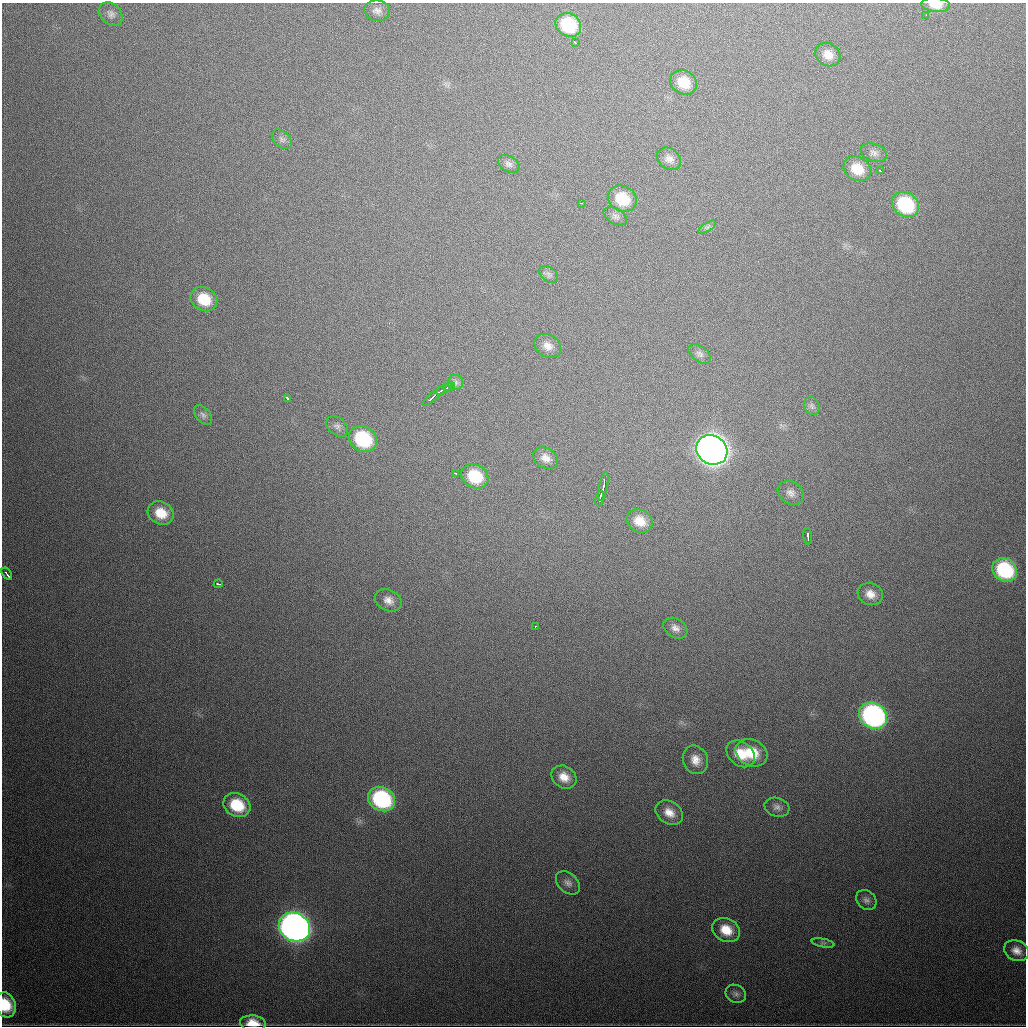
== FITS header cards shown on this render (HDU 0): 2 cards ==
NAXIS1  =                 1024
NAXIS2  =                 1024

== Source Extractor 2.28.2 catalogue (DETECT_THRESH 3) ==
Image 1024 x 1024 px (HDU 0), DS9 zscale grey, 1 PNG px = 1 image px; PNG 1028 x 1028 px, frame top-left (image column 1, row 1024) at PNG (2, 3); each listed source drawn as its Kron ellipse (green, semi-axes under 4 px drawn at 4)
Background 586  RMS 19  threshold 56.7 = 3 sigma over >= 5 px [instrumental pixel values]
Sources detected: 67; all 67 listed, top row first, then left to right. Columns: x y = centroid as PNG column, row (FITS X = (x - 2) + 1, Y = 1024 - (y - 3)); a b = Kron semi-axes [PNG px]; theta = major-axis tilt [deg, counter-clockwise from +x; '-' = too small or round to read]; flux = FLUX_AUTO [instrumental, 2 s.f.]
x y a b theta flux
936 5 14 7 -4 1.5e+04
377 11 13 10 -8 7.6e+03
111 14 13 10 -45 6.8e+03
926 15 3 2 - 2.4e+03
568 25 13 11 -33 6.8e+04
575 42 3 2 - 1.8e+03
828 55 13 11 -33 1.4e+04
683 82 14 11 -34 2.9e+04
282 139 12 7 -43 4.9e+03
874 153 13 9 -20 6.8e+03
669 159 13 10 -36 8.2e+03
509 164 11 7 -30 5.5e+03
857 169 14 11 -30 2.9e+04
880 171 4 3 - 3.2e+03
622 199 15 12 -30 4.4e+04
581 203 3 2 - 1.9e+03
905 204 14 12 -36 9.7e+04
615 216 13 7 -30 5.3e+03
707 227 10 4 34 2.9e+03
549 274 10 7 -40 5.0e+03
204 299 14 11 -30 3.8e+04
548 346 14 11 -34 1.1e+04
700 354 13 7 -37 5.8e+03
456 382 7 7 - 4.1e+03
449 386 6 3 21 3.1e+03
444 389 9 3 28 4.5e+03
434 396 14 2 41 8.5e+03
288 398 4 3 - 5.7e+03
812 406 9 7 -67 4.3e+03
203 415 11 7 -49 5.2e+03
337 426 12 8 -39 5.8e+03
363 439 15 12 -33 9.6e+04
712 450 16 14 -34 1.9e+06
546 458 13 10 -31 1.1e+04
455 473 3 2 - 3.3e+03
475 476 14 11 -30 5.2e+04
603 486 15 3 79 9.8e+03
791 493 14 11 -33 9.2e+03
600 498 8 2 80 3.6e+03
161 513 13 11 -26 2.7e+04
640 521 13 11 -33 2.2e+04
808 536 8 3 -86 4.4e+03
1005 570 13 11 -35 1.0e+05
7 574 7 2 -57 3.7e+03
218 584 4 3 - 2.4e+03
870 594 13 11 -25 1.3e+04
388 600 14 10 -25 1.0e+04
535 626 3 2 - 1.6e+03
675 628 13 9 -32 8.4e+03
873 716 15 12 -33 3.7e+05
751 753 17 13 -27 3.7e+04
741 754 16 11 -39 2.9e+04
695 760 14 12 -66 1.5e+04
564 777 13 10 -34 1.7e+04
381 799 14 11 -30 1.6e+05
237 805 14 11 -29 5.1e+04
777 807 12 9 -16 6.9e+03
669 813 14 11 -34 1.6e+04
568 883 14 9 -41 7.1e+03
866 900 11 9 -41 6.3e+03
295 927 16 14 -32 1.2e+06
726 930 14 11 -28 2.7e+04
823 943 11 4 -11 3.0e+03
1016 951 13 10 -26 1.2e+04
736 994 10 8 -31 5.5e+03
5 1005 13 10 -71 4.2e+04
253 1023 13 7 -5 2.2e+04
At the frame edge (FLAGS 8, measured only in part): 3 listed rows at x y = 936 5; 5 1005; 253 1023